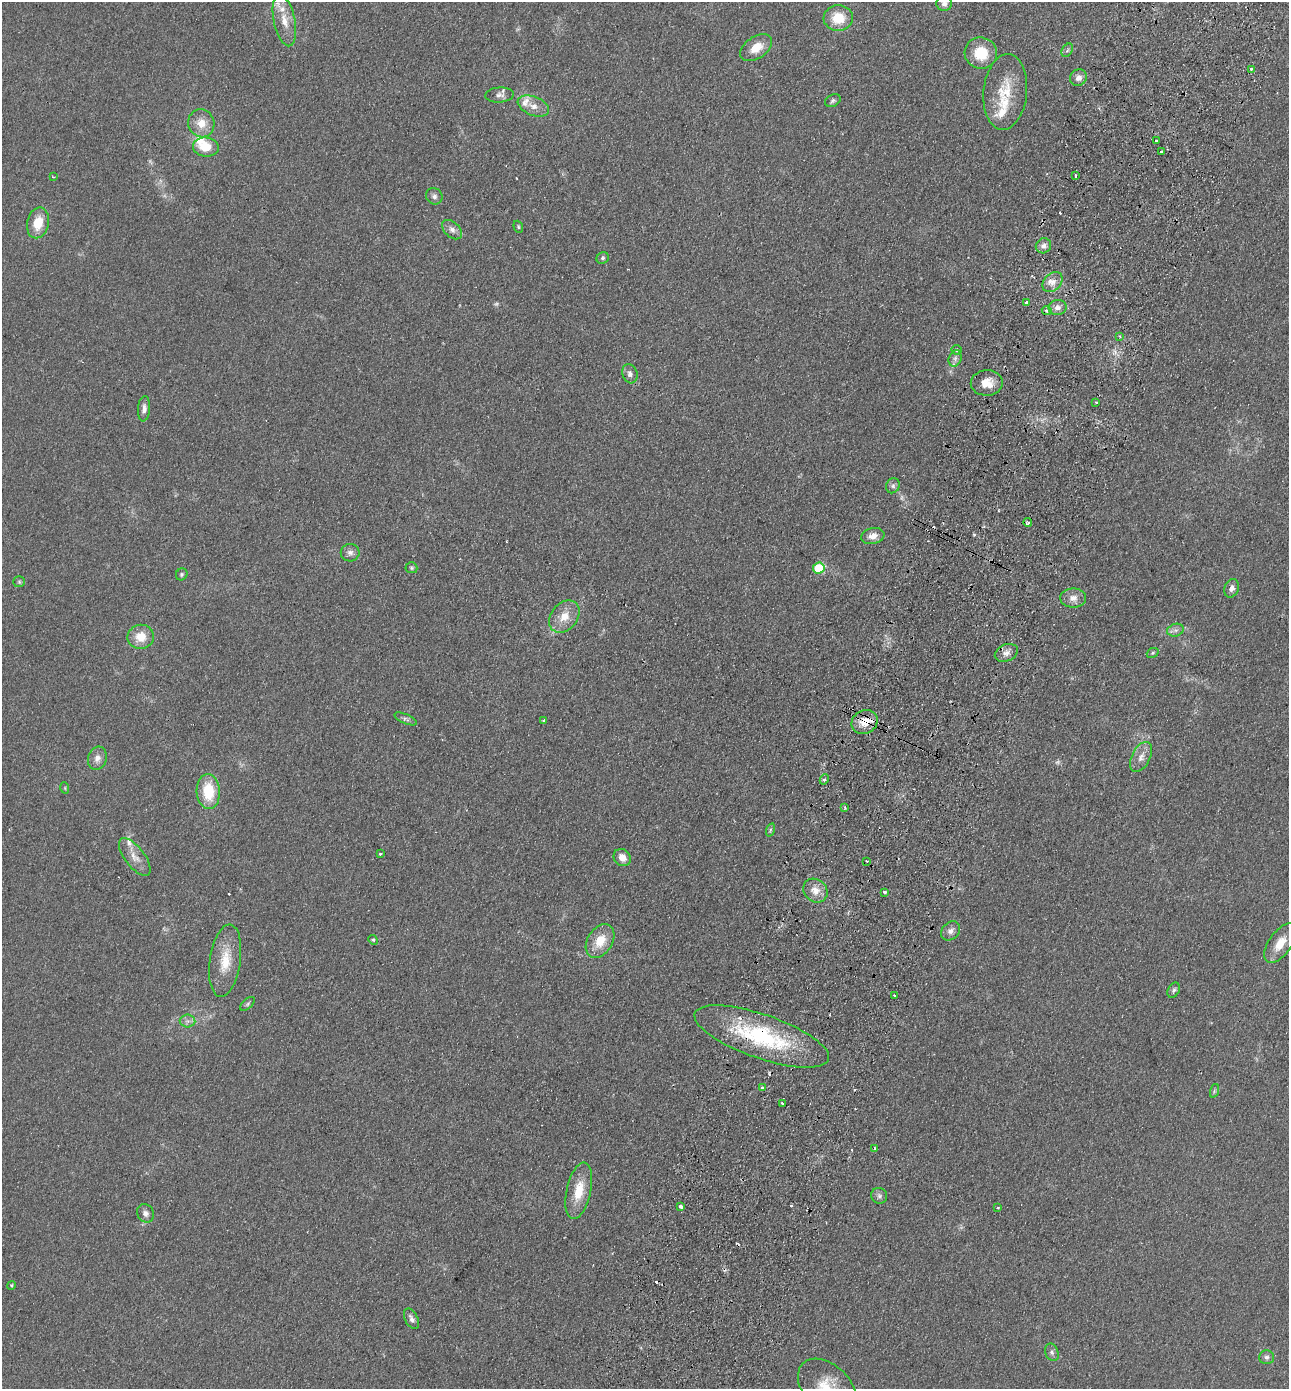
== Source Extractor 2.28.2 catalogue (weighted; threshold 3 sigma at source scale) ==
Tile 10 of 4 x 4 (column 2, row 3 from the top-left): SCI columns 1615-2901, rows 1414-2800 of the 5671 x 5601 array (HDU 1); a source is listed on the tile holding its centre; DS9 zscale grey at full resolution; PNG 1291 x 1391 px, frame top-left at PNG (2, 2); each listed source drawn as its Kron ellipse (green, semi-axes under 4 px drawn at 4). Shown black and unused: <1% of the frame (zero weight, under 2 of 3 exposures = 3% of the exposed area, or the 3 px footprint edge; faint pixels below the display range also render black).
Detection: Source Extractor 2.28.2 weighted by HDU 2 'WHT'; one run over the whole footprint, this tile lists its part. Background 0.12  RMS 0.011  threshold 0.0478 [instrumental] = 3 sigma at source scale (4.5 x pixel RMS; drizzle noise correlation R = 1.50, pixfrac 1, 0.05/0.05 arcsec/px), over >= 5 px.
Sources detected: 113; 4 too faint to see at this stretch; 11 cosmic-ray / hot-pixel residue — neither listed nor drawn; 8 inside a brighter listed object's ellipse — not listed separately; the other 90 listed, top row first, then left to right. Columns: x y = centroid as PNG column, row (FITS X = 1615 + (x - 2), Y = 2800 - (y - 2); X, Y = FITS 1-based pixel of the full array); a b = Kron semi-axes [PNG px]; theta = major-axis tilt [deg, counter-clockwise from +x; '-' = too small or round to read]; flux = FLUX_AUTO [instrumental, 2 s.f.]
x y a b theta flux
944 4 8 7 - 4
838 18 14 12 5 23
284 20 26 10 -78 17
756 48 18 10 35 16
1067 50 7 5 58 2.3
981 53 16 15 - 27
1251 69 3 3 - 5.3
1078 78 9 8 - 5.9
1005 92 38 22 85 36
499 95 14 7 4 5.1
833 101 8 6 30 2.5
533 106 16 9 -22 9.5
201 123 14 13 - 14
1156 141 3 3 - 2.2
206 147 13 9 -7 20
1161 152 3 3 - 1.6
1076 176 3 3 - 4.2
53 177 3 2 - 1
434 196 8 8 - 3.8
38 223 16 11 77 21
518 227 6 4 -70 1.5
452 230 11 7 -43 5.2
1043 246 8 7 - 4.8
603 258 6 5 - 1.8
1052 282 11 8 46 7.7
1026 302 3 3 - 3.4
1057 307 9 7 10 6.1
1047 310 5 4 - 4.1
1120 336 4 3 - 1.6
957 350 5 4 - 1.8
955 358 8 6 71 3.8
630 374 10 7 -71 4.5
987 383 16 13 1 14
1096 402 3 2 - 1.2
144 409 13 6 85 4.7
893 486 8 6 59 2.8
1028 523 4 4 - 2.6
873 536 12 8 14 8.3
350 553 9 9 - 4.8
411 568 6 5 - 1.7
819 568 6 5 - 51
182 574 6 5 - 1.9
19 582 6 5 - 1.5
1232 588 9 7 71 5.2
1073 598 13 9 0 8.3
564 617 18 13 50 16
1175 630 8 6 18 3.4
141 637 13 12 - 18
1006 653 12 8 25 6.5
1153 653 6 4 22 1.6
406 719 12 4 -23 2.9
544 720 3 3 - 1.7
864 722 13 11 32 16
1141 757 16 9 63 8.3
97 758 12 9 72 7
824 779 5 4 - 1.8
65 788 6 3 -73 1.1
208 791 17 11 -85 36
844 807 3 3 - 2.1
770 830 7 4 72 1.7
380 854 3 3 - 1.8
135 857 22 10 -52 12
622 857 9 8 - 9.8
867 861 2 2 - 1.1
815 891 13 11 -43 11
885 892 3 3 - 5.7
951 931 11 8 46 5.4
373 940 5 4 - 1.4
600 941 18 12 58 22
1280 943 23 11 55 18
225 961 36 15 82 28
1174 990 8 5 61 2.6
895 996 4 3 - 3.7
248 1004 9 4 43 1.9
188 1021 8 6 0 3.9
762 1036 71 22 -19 120
762 1088 3 3 - 1.4
1214 1091 7 4 72 1.9
782 1103 3 3 - 6.5
875 1149 4 3 - 4.8
579 1191 29 12 78 26
879 1196 8 7 - 3.4
680 1206 4 3 - 3.4
998 1208 4 2 - 0.97
145 1213 9 8 - 5.1
11 1285 4 4 - 1.2
411 1319 11 6 -63 4.7
1052 1352 9 6 -66 3
1266 1357 7 7 - 3
827 1388 34 23 -45 39
Overlapping masked pixels (flux is a lower limit): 2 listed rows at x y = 864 722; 762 1036
Isophote crosses this tile's border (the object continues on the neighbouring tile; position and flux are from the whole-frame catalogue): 2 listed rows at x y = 944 4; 827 1388